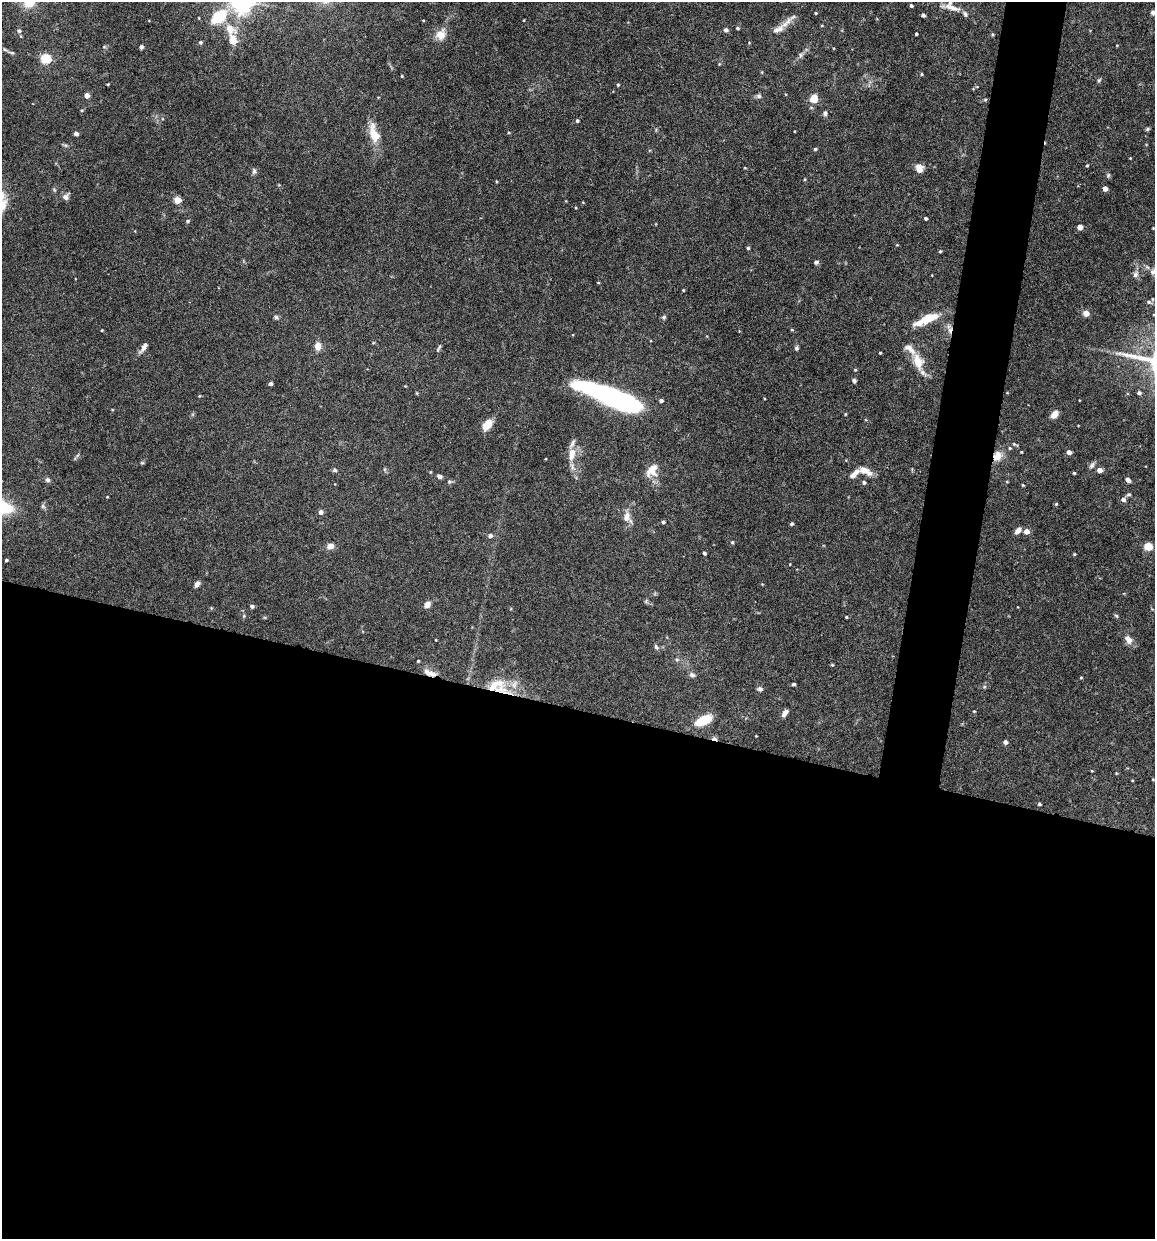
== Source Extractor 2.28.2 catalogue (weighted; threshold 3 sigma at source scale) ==
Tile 14 of 4 x 4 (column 2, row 4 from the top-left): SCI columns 1270-2422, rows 3-1239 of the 4966 x 4951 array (HDU 1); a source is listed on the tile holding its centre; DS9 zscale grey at full resolution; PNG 1157 x 1241 px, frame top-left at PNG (2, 2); no overlay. Shown black and unused: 46% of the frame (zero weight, under 4 of 8 exposures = <1% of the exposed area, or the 3 px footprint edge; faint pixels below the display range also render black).
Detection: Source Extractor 2.28.2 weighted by HDU 2 'WHT'; one run over the whole footprint, this tile lists its part. Background 0.0726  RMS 0.0021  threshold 0.00879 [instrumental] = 3 sigma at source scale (4.09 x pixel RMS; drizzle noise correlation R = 1.36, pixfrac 0.8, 0.05/0.05 arcsec/px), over >= 5 px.
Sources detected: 149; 3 inside a brighter object's white glare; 1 cosmic-ray / hot-pixel residue — not listed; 7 inside a brighter listed object's ellipse — not listed separately; the other 138 listed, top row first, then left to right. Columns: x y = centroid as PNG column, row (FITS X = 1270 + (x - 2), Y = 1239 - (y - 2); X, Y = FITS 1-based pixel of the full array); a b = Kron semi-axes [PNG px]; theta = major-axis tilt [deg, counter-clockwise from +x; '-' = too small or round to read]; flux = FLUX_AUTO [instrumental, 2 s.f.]
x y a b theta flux
29 2 12 10 49 3.9
911 6 4 3 - 0.35
952 8 21 7 -18 1.7
1153 12 5 5 - 0.87
816 13 3 3 - 0.22
220 15 18 12 27 5.8
923 15 4 3 - 0.51
737 28 4 3 - 0.3
230 29 14 10 -39 2.6
778 29 18 8 22 1.6
726 30 5 4 - 0.63
19 31 5 5 - 0.42
916 34 3 3 - 0.25
992 34 4 4 - 0.22
441 35 13 12 - 2.1
200 42 5 5 - 0.26
1117 45 4 3 - 0.14
141 47 4 4 - 0.44
5 50 6 4 -20 0.32
12 53 6 4 -1 0.28
800 55 7 4 -89 0.37
46 59 5 5 - 11
719 64 4 3 - 0.18
921 74 4 3 - 0.21
402 76 3 2 - 0.19
1099 80 6 4 45 0.26
108 84 3 3 - 0.17
618 85 4 3 - 0.21
977 87 5 3 - 0.16
87 95 4 4 - 1.6
759 96 7 5 -17 0.45
814 99 10 9 - 2.2
82 110 4 3 - 0.2
825 113 7 5 85 0.45
577 121 4 3 - 0.28
1148 129 6 4 88 0.27
373 133 31 10 -81 3.4
76 134 4 4 - 0.72
815 149 4 4 - 0.26
1130 158 3 3 - 0.13
1087 165 4 3 - 0.19
919 168 9 7 -77 1.9
254 171 8 5 -89 0.46
496 181 4 2 - 0.16
1105 189 4 4 - 1.2
65 197 8 7 - 0.72
177 200 5 4 - 4
926 218 3 3 - 0.36
188 221 5 4 - 0.25
1080 227 4 4 - 1.7
1153 228 3 2 - 0.15
748 248 3 3 - 0.3
940 251 4 3 - 0.22
816 262 6 5 - 0.4
1135 275 8 6 51 0.69
683 290 3 3 - 0.17
1149 302 7 5 -4 0.46
1086 313 8 7 - 1
276 317 6 6 - 0.34
664 317 6 5 - 0.34
928 318 16 7 23 5.7
792 330 5 3 - 0.18
373 343 5 3 - 0.16
318 346 10 8 -89 1.3
144 347 15 5 57 0.98
439 348 11 3 61 0.31
796 348 6 5 - 0.41
880 353 3 3 - 0.19
918 361 17 10 -72 3.3
855 370 4 4 - 0.18
854 381 5 5 - 0.42
271 384 4 3 - 0.42
1139 393 5 4 - 0.5
199 396 4 3 - 0.15
619 401 45 15 -26 40
661 401 4 3 - 0.5
845 414 5 3 - 0.16
1054 414 9 6 48 1.3
487 425 10 6 49 4.1
1015 444 10 3 -29 0.32
1010 448 4 4 - 0.21
1069 452 4 4 - 0.99
572 454 17 8 80 2.6
997 456 14 10 70 2
1092 465 9 5 74 0.52
335 470 6 5 - 0.37
652 470 15 10 56 2.7
1100 470 4 4 - 1.3
865 471 18 8 -24 1.9
1074 473 3 3 - 0.26
854 474 14 6 44 1.4
440 476 5 4 - 0.61
47 480 6 6 - 0.5
1128 480 6 4 -41 0.78
449 482 5 5 - 0.3
864 482 4 4 - 0.4
1007 482 4 3 - 0.15
1023 485 4 3 - 0.19
1129 494 6 4 1 0.32
107 497 3 2 - 0.13
1123 500 5 5 - 0.77
1056 504 4 4 - 0.21
43 506 7 5 -48 0.39
320 512 6 5 - 0.61
627 516 13 9 82 1.6
663 522 3 3 - 0.36
792 524 3 3 - 0.38
1018 531 8 5 42 0.98
1026 531 5 5 - 1.4
490 536 5 5 - 0.63
732 542 4 4 - 0.26
330 546 8 6 4 1.1
1148 546 7 7 - 2.7
704 553 4 3 - 0.39
1074 554 4 3 - 0.18
6 560 4 3 - 0.24
197 584 7 5 58 0.72
427 604 8 6 53 1
252 606 5 4 - 0.46
846 617 3 3 - 0.21
1128 639 11 7 -55 1.4
656 647 7 5 -71 0.4
677 659 6 5 - 0.4
418 661 3 3 - 0.18
832 665 4 4 - 0.19
432 674 15 7 -21 1.6
692 675 8 6 -18 0.56
1081 678 5 3 - 0.16
794 684 4 3 - 0.28
495 685 28 12 26 4.8
760 689 7 5 -12 0.42
974 711 4 3 - 0.17
785 713 9 5 51 0.96
703 721 17 8 26 5
714 738 7 4 -17 0.59
1005 742 4 4 - 0.73
1092 771 4 3 - 0.14
1039 804 4 3 - 0.31
Overlapping masked pixels (flux is a lower limit): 4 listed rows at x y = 997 456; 432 674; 495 685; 714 738
Isophote crosses this tile's border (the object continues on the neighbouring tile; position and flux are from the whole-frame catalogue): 2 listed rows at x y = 29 2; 1153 12